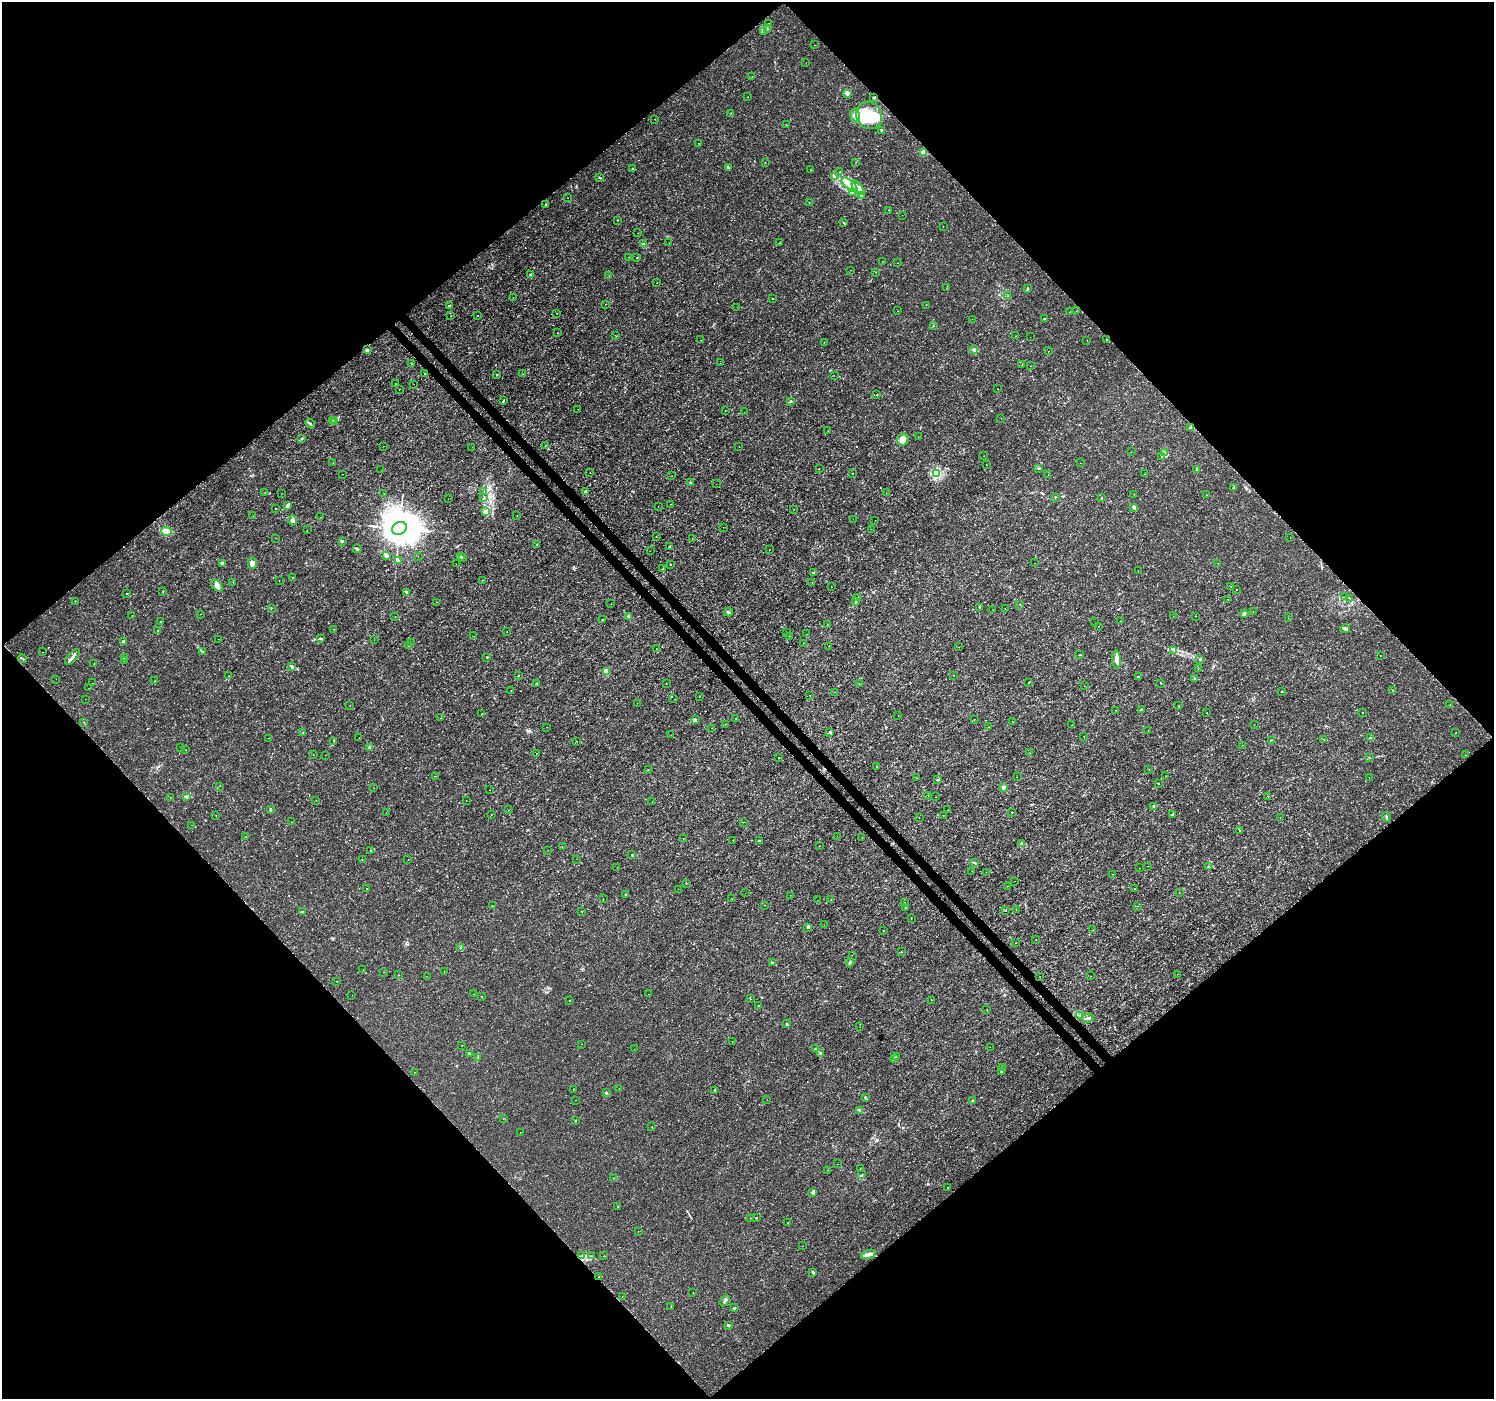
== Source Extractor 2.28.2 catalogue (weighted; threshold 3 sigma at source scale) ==
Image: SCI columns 46-6013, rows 187-5774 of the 6065 x 6025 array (HDU 1 of 3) = the unmasked area's bounding box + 8 px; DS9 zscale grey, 4 x 4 block average (1 PNG px = mean of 4 x 4 image px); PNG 1496 x 1401 px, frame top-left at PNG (2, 2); each listed source drawn as its Kron ellipse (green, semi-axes under 4 px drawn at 4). Shown black and unused: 51% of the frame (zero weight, under 3 of 4 exposures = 5% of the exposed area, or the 3 px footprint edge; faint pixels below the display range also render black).
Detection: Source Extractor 2.28.2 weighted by HDU 2 'WHT'. Background 0.00109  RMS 8.0e-04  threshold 0.0036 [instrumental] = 3 sigma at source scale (4.5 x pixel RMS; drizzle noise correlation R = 1.50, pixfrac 1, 0.0396/0.0396 arcsec/px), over >= 5 px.
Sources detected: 572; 1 too faint to see at this stretch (4 x 4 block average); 3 inside a brighter object's white glare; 5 cosmic-ray / hot-pixel residue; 1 long thin detection or spike segment (spike, bleed or trail) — neither listed nor drawn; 7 coinciding with a brighter row at this scale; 16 inside a brighter listed object's ellipse — not listed separately; of the other 539, all 500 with FLUX_AUTO >= 0.0764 (the completeness limit of this list) listed and drawn (39 fainter detections not listed), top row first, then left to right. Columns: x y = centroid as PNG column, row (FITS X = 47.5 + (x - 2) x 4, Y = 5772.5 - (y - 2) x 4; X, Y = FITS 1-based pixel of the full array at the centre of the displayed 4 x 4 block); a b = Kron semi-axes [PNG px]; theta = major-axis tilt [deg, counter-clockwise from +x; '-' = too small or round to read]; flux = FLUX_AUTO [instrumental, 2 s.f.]
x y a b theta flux
769 23 2 2 - 0.1
767 29 2 2 - 0.3
764 31 4 2 - 0.63
815 45 2 2 - 0.082
806 62 2 2 - 0.076
752 76 2 2 - 0.083
847 94 4 2 - 2.2
748 97 2 2 - 0.11
874 97 2 2 - 0.61
731 113 2 2 - 0.16
855 115 7 4 -82 2.3
869 115 14 12 -59 18
655 119 2 2 - 0.079
787 125 2 2 - 0.17
882 130 3 2 - 0.58
699 143 2 2 - 0.29
923 152 4 2 - 3.5
856 162 2 2 - 0.2
765 163 2 2 - 0.12
632 168 2 2 - 0.16
728 168 4 3 - 0.65
810 170 2 2 - 0.13
840 172 2 2 - 0.24
834 177 3 3 - 0.69
600 178 3 2 - 0.62
850 185 10 3 -40 3.4
858 188 9 4 -51 4.3
852 192 2 2 - 0.25
861 195 2 2 - 0.37
567 198 2 2 - 0.11
809 203 2 2 - 0.17
546 204 2 2 - 0.36
889 210 2 2 - 0.26
902 215 2 2 - 0.088
617 220 2 2 - 0.25
844 223 3 2 - 0.3
943 227 2 2 - 0.24
638 233 2 2 - 0.11
669 243 2 2 - 0.08
779 243 2 2 - 0.1
643 244 2 2 - 0.43
629 257 2 2 - 0.15
637 258 2 2 - 0.21
882 262 2 2 - 0.12
897 263 2 2 - 0.11
850 270 2 2 - 0.14
875 272 2 2 - 0.092
531 275 4 2 - 1.2
609 276 2 2 - 0.12
657 283 2 2 - 0.2
946 288 2 2 - 0.12
1027 289 3 2 - 0.52
1007 296 2 2 - 0.093
513 297 2 2 - 0.14
772 299 2 2 - 0.65
606 304 2 2 - 0.12
449 305 3 2 - 0.49
926 305 2 2 - 0.13
737 307 2 2 - 0.084
897 311 2 2 - 0.077
1076 311 2 2 - 0.13
1070 312 2 2 - 0.45
557 313 2 2 - 0.085
451 316 2 2 - 0.18
478 316 2 2 - 0.12
1045 318 3 2 - 0.25
972 319 2 2 - 0.086
933 326 2 2 - 0.18
558 333 2 2 - 0.22
616 336 2 2 - 0.15
1016 336 2 2 - 0.11
1030 337 2 2 - 0.077
701 340 2 2 - 0.11
1106 340 2 2 - 0.32
1087 341 2 2 - 0.12
824 342 2 2 - 0.12
367 350 2 2 - 1.3
974 350 4 4 - 0.91
1049 351 2 2 - 0.13
720 363 2 2 - 0.1
411 364 2 2 - 0.1
1022 365 2 2 - 0.11
1030 366 2 2 - 0.15
424 374 2 2 - 0.27
523 374 2 2 - 0.24
497 375 2 2 - 0.3
834 375 2 2 - 0.089
395 383 2 2 - 0.29
414 384 2 2 - 0.084
399 389 2 2 - 0.41
998 389 2 2 - 0.19
877 394 2 2 - 0.19
503 401 3 2 - 0.6
791 401 3 2 - 0.54
578 409 2 2 - 0.078
725 410 2 2 - 0.078
744 412 2 2 - 0.087
1001 418 2 2 - 0.13
333 420 2 2 - 0.14
335 421 2 2 - 0.23
310 423 5 2 - 0.89
1190 427 3 2 - 0.71
828 431 2 2 - 0.15
918 437 2 2 - 0.16
301 439 3 2 - 0.43
903 439 6 5 - 4.4
383 446 2 2 - 0.13
545 446 2 2 - 0.14
472 447 2 2 - 0.088
739 447 2 2 - 0.082
1131 452 2 2 - 0.11
1164 453 2 2 - 0.39
984 456 2 2 - 0.26
1162 456 2 2 - 0.32
333 462 2 2 - 0.18
1080 463 2 2 - 0.082
986 465 2 2 - 0.15
819 469 2 2 - 0.12
1039 469 2 2 - 0.21
1197 469 3 2 - 0.49
381 470 2 2 - 0.086
590 473 2 2 - 0.12
852 473 2 2 - 0.17
342 474 2 2 - 0.19
936 474 2 2 - 46
1145 474 2 2 - 0.12
1048 475 2 2 - 0.078
672 476 2 2 - 0.088
691 483 4 2 - 0.44
716 484 2 2 - 0.1
1234 487 3 2 - 0.65
586 491 4 2 - 0.96
265 492 2 2 - 0.11
484 492 2 2 - 0.22
886 493 2 2 - 0.1
281 494 2 2 - 0.14
384 494 2 2 - 0.38
1134 495 2 2 - 0.1
1207 495 2 2 - 0.13
1055 497 2 2 - 0.3
484 498 2 2 - 0.26
1102 498 2 2 - 0.18
448 499 2 2 - 0.11
670 504 2 2 - 0.14
287 506 4 2 - 1.5
658 507 2 2 - 0.17
1134 507 4 2 - 0.65
276 508 2 2 - 0.26
794 509 2 2 - 0.11
486 512 4 3 - 1.2
253 516 2 2 - 0.33
517 516 2 2 - 0.099
321 517 2 2 - 0.13
853 519 2 2 - 0.078
875 520 2 2 - 0.13
293 521 5 3 - 1
723 527 2 2 - 0.14
399 528 8 6 27 3200
871 529 2 2 - 0.08
307 530 2 2 - 0.13
166 531 5 2 - 11
656 536 2 2 - 0.14
275 538 2 2 - 0.092
1290 538 2 2 - 0.093
692 539 2 2 - 0.093
343 541 2 2 - 0.33
537 545 2 2 - 0.22
669 547 3 2 - 0.22
357 549 4 2 - 0.94
769 550 2 2 - 0.31
650 551 2 2 - 0.098
387 556 2 2 - 0.22
418 556 2 2 - 0.16
460 557 2 2 - 0.27
463 557 2 2 - 0.3
398 560 3 2 - 0.69
222 563 3 2 - 0.56
252 563 6 4 -90 2.4
1034 563 2 2 - 0.11
1218 563 2 2 - 0.19
456 564 2 2 - 0.095
670 564 2 2 - 0.32
663 568 2 2 - 0.41
1138 571 2 2 - 0.1
814 572 2 2 - 0.22
292 577 2 2 - 0.17
482 580 2 2 - 0.11
279 581 2 2 - 0.089
233 582 2 2 - 0.15
812 582 2 2 - 0.17
217 585 7 3 -48 2.1
1231 586 2 2 - 0.089
831 587 2 2 - 0.17
1236 590 2 2 - 0.32
163 592 2 2 - 0.26
406 592 3 2 - 0.38
127 593 2 2 - 0.33
1345 597 2 2 - 0.095
858 598 4 2 - 0.61
1228 599 2 2 - 0.21
1350 599 2 2 - 0.19
75 601 2 2 - 0.16
856 601 2 2 - 0.26
436 602 2 2 - 0.14
611 604 2 2 - 0.25
1020 604 2 2 - 0.25
979 607 2 2 - 0.23
271 608 2 2 - 0.15
1005 609 2 2 - 0.094
993 610 2 2 - 0.17
729 612 4 2 - 1.5
1253 612 2 2 - 0.086
201 614 2 2 - 0.11
1244 614 4 3 - 1.1
132 616 2 2 - 0.12
395 616 2 2 - 0.096
628 616 3 2 - 0.48
1173 616 2 2 - 0.09
1196 616 2 2 - 0.11
1288 618 2 2 - 0.093
602 620 2 2 - 0.34
1121 621 2 2 - 0.1
160 622 2 2 - 0.46
1095 622 2 2 - 0.22
827 624 2 2 - 0.098
1099 626 2 2 - 0.089
334 629 2 2 - 0.13
1345 629 5 3 - 1.2
158 630 2 2 - 0.2
507 632 2 2 - 0.12
786 632 2 2 - 0.079
806 634 2 2 - 0.11
473 636 2 2 - 0.1
789 636 2 2 - 0.13
320 638 2 2 - 0.48
218 639 2 2 - 0.1
374 640 2 2 - 0.082
123 641 3 2 - 0.99
411 643 2 2 - 0.079
804 643 2 2 - 0.098
409 645 2 2 - 0.23
828 646 2 2 - 0.15
959 647 2 2 - 0.088
656 649 2 2 - 0.12
1174 650 2 2 - 0.26
43 652 2 2 - 0.12
203 652 4 2 - 0.49
1079 655 3 2 - 0.29
1380 655 2 2 - 0.16
72 657 9 2 48 1.9
487 657 2 2 - 0.32
124 658 2 2 - 0.25
22 659 5 2 - 0.49
1200 659 3 2 - 0.31
124 660 2 2 - 0.13
1117 660 9 3 -86 3.1
94 663 2 2 - 0.12
292 667 3 2 - 1.1
1198 668 2 2 - 0.22
606 671 2 2 - 7.2
518 675 2 2 - 0.15
954 675 2 2 - 0.16
229 676 2 2 - 0.11
1138 677 3 2 - 0.4
1195 678 2 2 - 0.31
56 679 2 2 - 0.1
154 681 2 2 - 0.1
1029 682 3 2 - 0.27
92 683 2 2 - 0.11
537 683 2 2 - 0.3
1161 683 2 2 - 0.15
666 684 2 2 - 0.14
860 684 2 2 - 0.58
1084 686 2 2 - 0.082
89 688 2 2 - 0.23
511 690 2 2 - 0.087
1393 690 2 2 - 0.13
1281 691 3 2 - 0.2
835 692 2 2 - 0.078
810 695 2 2 - 0.19
700 696 2 2 - 0.08
85 699 2 2 - 0.091
674 699 2 2 - 0.11
637 703 2 2 - 0.082
1450 704 2 2 - 0.28
350 705 2 2 - 0.087
1179 705 2 2 - 0.4
1141 709 2 2 - 0.39
1116 710 2 2 - 0.1
1363 712 2 2 - 0.11
1207 713 2 2 - 0.22
482 714 2 2 - 0.096
898 716 2 2 - 0.083
441 718 2 2 - 0.1
736 718 2 2 - 0.16
695 720 2 2 - 0.35
974 720 2 2 - 0.096
83 722 2 2 - 0.11
1012 722 2 2 - 0.14
726 724 2 2 - 0.098
1072 724 2 2 - 0.12
1254 724 2 2 - 0.078
547 727 2 2 - 0.12
989 727 2 2 - 0.21
711 728 2 2 - 0.087
1148 730 2 2 - 0.16
830 732 3 2 - 0.5
302 733 2 2 - 0.24
1456 733 2 2 - 0.099
671 735 2 2 - 0.11
1084 736 2 2 - 0.21
268 738 2 2 - 0.1
359 738 2 2 - 0.11
1370 738 3 2 - 0.32
1324 739 2 2 - 0.24
1271 740 4 2 - 0.39
334 741 2 2 - 0.28
577 741 2 2 - 0.13
1242 745 2 2 - 0.19
181 748 2 2 - 0.086
369 748 4 3 - 1.5
186 750 2 2 - 0.098
536 753 2 2 - 0.13
1029 753 2 2 - 0.11
313 755 2 2 - 0.14
326 755 2 2 - 0.098
1465 755 2 2 - 0.14
778 758 2 2 - 0.19
1369 758 2 2 - 0.14
877 767 2 2 - 0.17
1149 769 2 2 - 0.11
648 770 2 2 - 0.17
435 776 2 2 - 0.11
1166 776 2 2 - 0.12
1017 777 2 2 - 0.14
916 778 2 2 - 0.088
1369 778 2 2 - 0.35
937 780 2 2 - 0.29
1159 783 2 2 - 0.38
220 786 2 2 - 0.098
374 788 2 2 - 0.11
1003 788 2 2 - 2.6
490 790 2 2 - 0.16
928 795 2 2 - 0.09
1268 796 2 2 - 0.16
187 797 3 2 - 0.24
936 797 2 2 - 0.097
170 798 2 2 - 0.1
316 800 2 2 - 0.11
466 801 2 2 - 0.1
652 802 2 2 - 0.2
1154 806 3 2 - 0.38
270 809 3 2 - 0.73
508 810 2 2 - 0.1
948 810 2 2 - 0.17
1011 812 2 2 - 0.24
386 813 2 2 - 0.18
1172 814 2 2 - 0.76
216 815 2 2 - 0.16
491 815 2 2 - 0.15
943 815 2 2 - 0.096
1386 817 4 2 - 0.52
919 818 2 2 - 0.33
1280 818 2 2 - 0.19
291 822 2 2 - 0.2
743 822 2 2 - 0.13
191 825 2 2 - 0.18
1239 830 2 2 - 0.44
837 836 2 2 - 0.2
246 837 2 2 - 0.21
683 838 2 2 - 0.14
862 838 2 2 - 0.17
733 841 2 2 - 0.13
760 841 2 2 - 0.41
1021 844 2 2 - 0.3
820 846 2 2 - 0.082
562 847 2 2 - 0.083
370 850 2 2 - 0.1
548 850 2 2 - 0.091
632 855 2 2 - 0.2
362 859 2 2 - 0.15
577 859 2 2 - 0.096
408 860 2 2 - 0.093
975 863 3 2 - 0.43
1148 866 2 2 - 0.19
1208 867 2 2 - 0.15
617 868 2 2 - 0.087
1139 868 2 2 - 0.098
972 871 2 2 - 0.082
986 872 2 2 - 0.19
1112 874 2 2 - 0.22
1015 881 2 2 - 0.11
686 883 2 2 - 0.17
1007 886 2 2 - 0.17
367 889 2 2 - 0.16
678 889 2 2 - 0.11
1135 889 2 2 - 0.15
745 893 2 2 - 0.097
1179 893 2 2 - 0.086
625 895 2 2 - 0.23
790 895 2 2 - 0.22
731 898 2 2 - 0.078
603 899 3 2 - 0.17
831 899 2 2 - 0.13
817 900 2 2 - 0.084
904 902 2 2 - 0.094
765 905 2 2 - 0.12
492 906 2 2 - 0.15
1138 906 2 2 - 0.15
906 908 2 2 - 0.18
1016 910 2 2 - 0.11
581 911 2 2 - 0.14
1006 911 2 2 - 0.15
303 912 3 2 - 0.34
911 919 2 2 - 0.14
824 925 2 2 - 0.094
808 927 4 3 - 0.65
883 930 2 2 - 0.16
1093 930 2 2 - 0.17
1036 940 2 2 - 0.14
1016 943 2 2 - 0.14
460 948 2 2 - 0.21
901 952 2 2 - 0.16
852 955 2 2 - 0.19
772 963 3 2 - 0.41
850 963 5 2 - 0.7
363 970 2 2 - 0.083
384 972 2 2 - 0.082
444 972 2 2 - 0.095
1177 974 2 2 - 0.32
398 975 2 2 - 0.18
427 976 2 2 - 0.083
1040 976 2 2 - 0.1
1091 976 2 2 - 0.13
337 981 2 2 - 0.12
473 994 2 2 - 0.1
648 994 2 2 - 0.12
352 995 2 2 - 0.17
481 996 2 2 - 0.15
750 999 2 2 - 0.16
570 1000 2 2 - 0.14
932 1000 2 2 - 0.091
758 1005 2 2 - 0.2
987 1010 2 2 - 0.15
1079 1015 2 2 - 0.64
1088 1018 6 3 17 1
787 1024 4 2 - 0.58
860 1027 2 2 - 0.18
732 1042 2 2 - 0.078
581 1044 2 2 - 0.12
461 1045 2 2 - 0.13
990 1047 2 2 - 0.082
634 1049 2 2 - 0.081
815 1049 2 2 - 0.28
469 1053 3 2 - 0.54
821 1054 3 2 - 0.52
896 1056 2 2 - 0.16
478 1057 3 2 - 0.32
894 1059 3 2 - 0.38
1002 1068 2 2 - 0.38
1001 1071 3 2 - 0.46
414 1072 2 2 - 0.078
619 1088 2 2 - 0.078
573 1089 2 2 - 0.084
714 1091 3 2 - 0.22
606 1093 3 2 - 0.62
865 1097 3 2 - 0.47
575 1100 2 2 - 0.1
767 1100 2 2 - 0.18
972 1101 3 2 - 0.51
860 1110 4 3 - 1.2
503 1118 2 2 - 0.1
576 1121 2 2 - 0.21
652 1127 2 2 - 0.18
520 1132 2 2 - 0.12
837 1164 2 2 - 0.15
860 1169 2 2 - 0.1
828 1170 2 2 - 0.11
862 1175 2 2 - 0.21
614 1178 3 2 - 0.33
948 1187 2 2 - 0.15
813 1192 2 2 - 0.42
617 1206 2 2 - 0.2
751 1218 2 2 - 0.13
756 1218 2 2 - 0.24
788 1223 2 2 - 0.13
638 1232 2 2 - 0.19
803 1246 2 2 - 0.15
868 1254 7 3 18 3.2
582 1256 3 2 - 0.54
591 1256 3 2 - 0.4
604 1256 2 2 - 0.12
813 1272 4 2 - 0.84
599 1276 2 2 - 0.49
693 1292 2 2 - 0.085
622 1296 2 2 - 0.14
725 1301 6 3 56 1.3
671 1307 2 2 - 0.19
734 1308 2 2 - 0.34
729 1325 2 2 - 1.3
Diffuse or blended objects may show on this block-average render without a row.